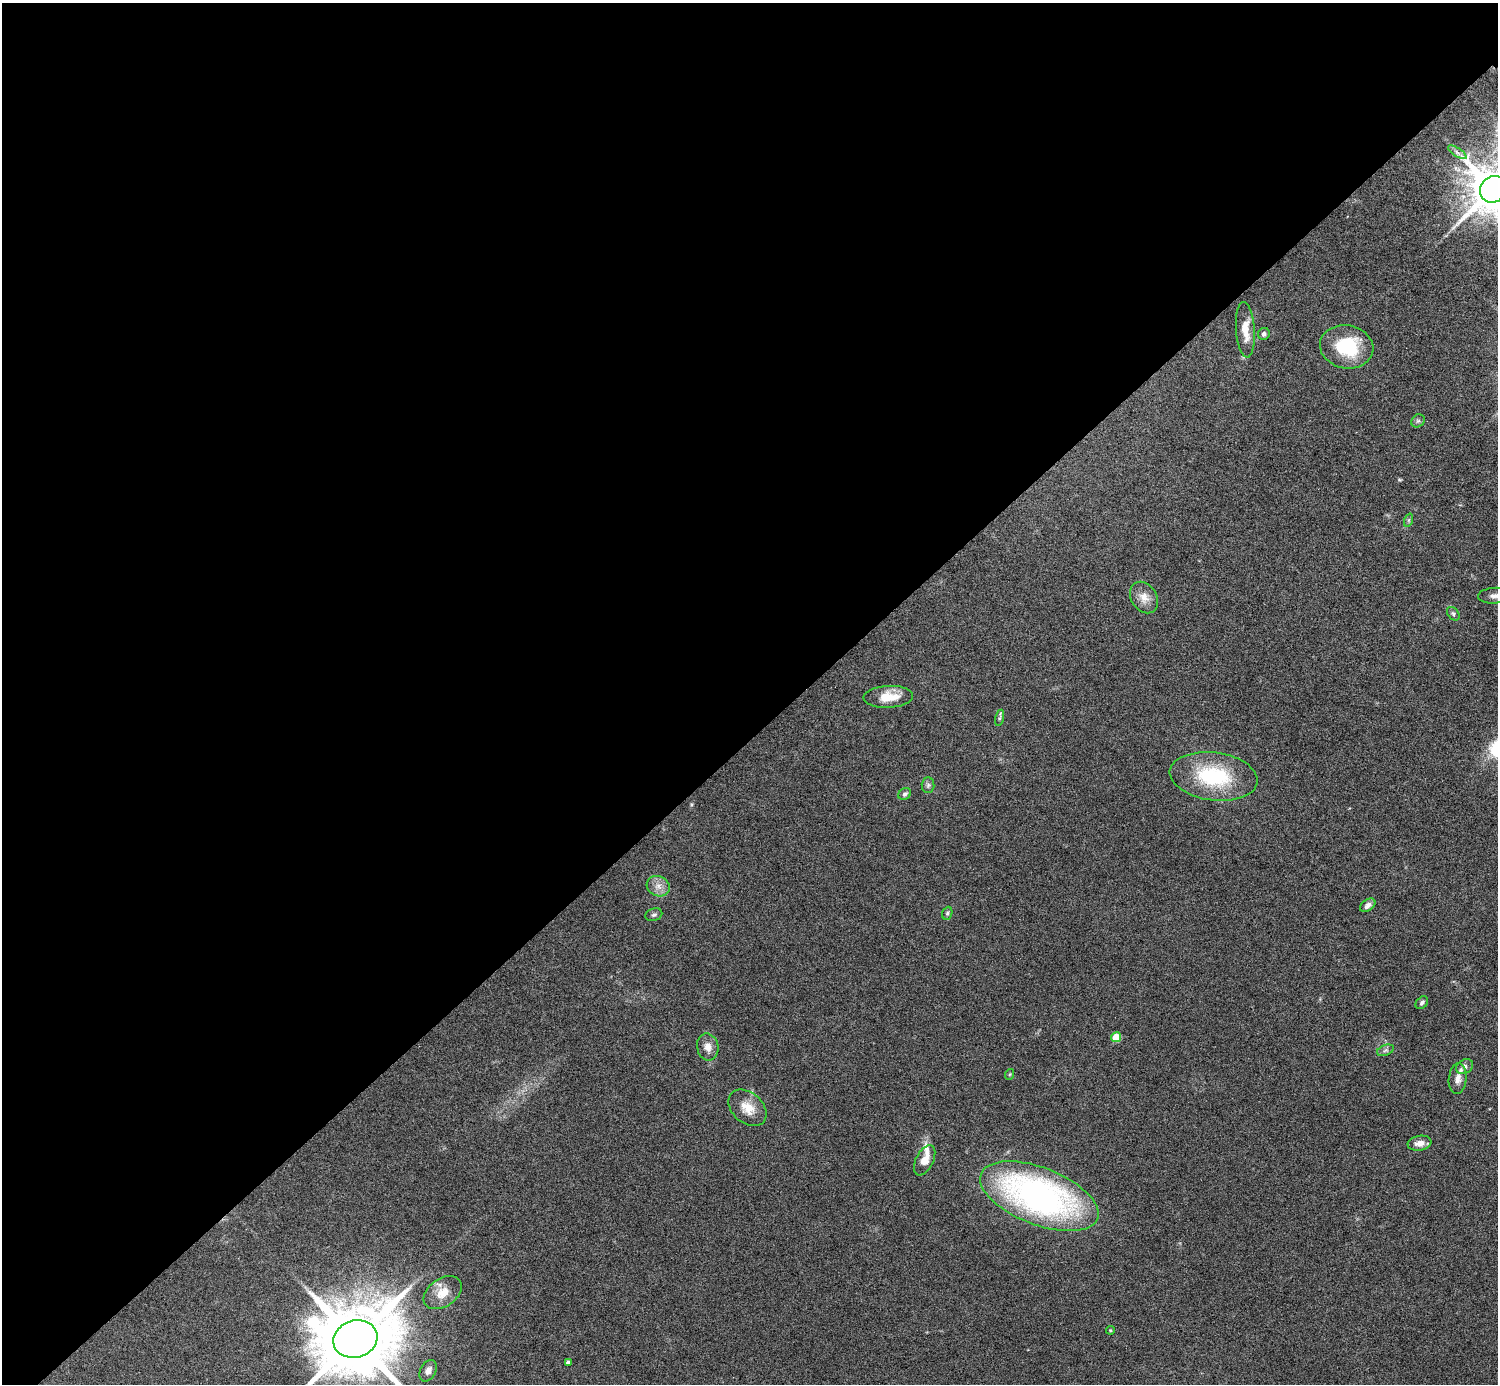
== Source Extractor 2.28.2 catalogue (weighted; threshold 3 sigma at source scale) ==
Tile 5 of 4 x 4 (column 1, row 2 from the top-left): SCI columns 1-1496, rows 3064-4445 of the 5983 x 5982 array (HDU 1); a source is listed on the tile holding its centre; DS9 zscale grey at full resolution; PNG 1500 x 1386 px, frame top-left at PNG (2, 3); each listed source drawn as its Kron ellipse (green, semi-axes under 4 px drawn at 4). Shown black and unused: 53% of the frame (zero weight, under 4 of 8 exposures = <1% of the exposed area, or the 3 px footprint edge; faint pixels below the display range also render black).
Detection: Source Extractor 2.28.2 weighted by HDU 2 'WHT'; one run over the whole footprint, this tile lists its part. Background 0.0717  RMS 0.0044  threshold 0.0178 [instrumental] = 3 sigma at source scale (4.09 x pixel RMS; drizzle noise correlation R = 1.36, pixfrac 0.8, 0.05/0.05 arcsec/px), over >= 5 px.
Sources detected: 37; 2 inside a brighter listed object's ellipse — not listed separately; the other 35 listed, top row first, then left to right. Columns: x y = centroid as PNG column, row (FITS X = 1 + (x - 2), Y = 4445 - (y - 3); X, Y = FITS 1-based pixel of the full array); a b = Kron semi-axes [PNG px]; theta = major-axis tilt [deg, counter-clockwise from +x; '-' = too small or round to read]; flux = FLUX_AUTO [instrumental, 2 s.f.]
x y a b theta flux
1457 152 11 4 -33 1.2
1493 189 14 12 49 2000
1245 330 28 9 -86 6.6
1264 334 6 6 - 1.1
1347 347 27 21 -10 22
1418 421 7 6 - 0.89
1409 520 7 4 71 0.64
1494 596 16 8 4 2.6
1144 597 17 12 -56 4.5
1453 614 7 5 -51 0.85
888 697 25 11 3 8.2
1000 718 8 3 76 0.69
1214 776 44 24 -7 32
928 785 8 6 88 1.1
905 794 7 5 35 1.1
658 886 12 10 -26 3.2
1368 905 8 5 36 1.6
947 913 7 5 69 0.75
654 915 8 6 18 0.99
1422 1003 7 5 45 0.97
1116 1037 5 4 - 12
708 1047 13 10 -78 3.2
1385 1050 9 5 20 1
1465 1067 9 6 32 1.4
1010 1074 5 3 - 0.4
1458 1078 15 9 84 3
747 1108 22 15 -41 6.9
1420 1143 12 7 9 2.7
925 1160 16 8 64 5
1039 1196 62 28 -21 150
443 1293 21 14 35 7
1110 1330 4 4 - 0.4
355 1339 22 18 17 5700
568 1362 4 3 - 1.3
428 1371 11 7 60 2.6
Isophote crosses this tile's border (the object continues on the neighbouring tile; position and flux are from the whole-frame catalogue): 3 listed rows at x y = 1493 189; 1494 596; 355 1339